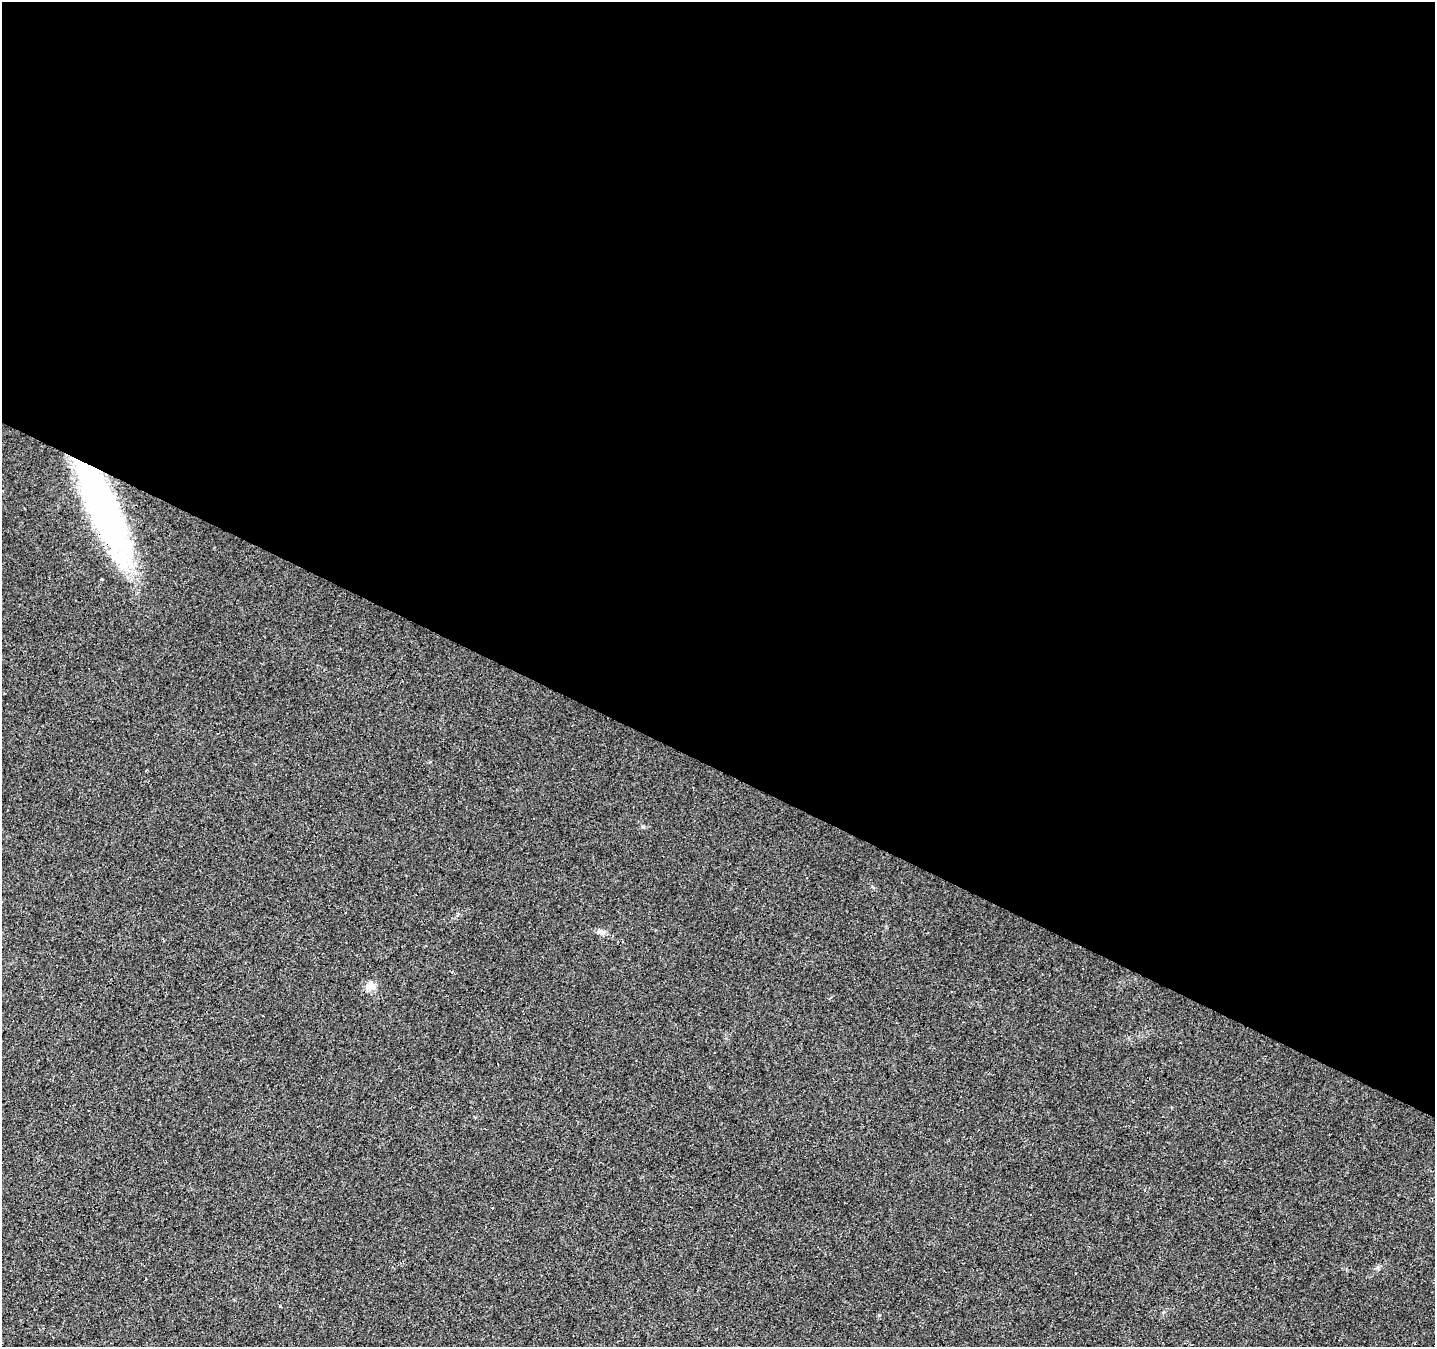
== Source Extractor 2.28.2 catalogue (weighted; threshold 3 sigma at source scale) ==
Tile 3 of 4 x 4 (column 3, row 1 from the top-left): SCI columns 2872-4304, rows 4298-5642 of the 5738 x 5839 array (HDU 1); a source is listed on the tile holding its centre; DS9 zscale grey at full resolution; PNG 1437 x 1349 px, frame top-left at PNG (2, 2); no overlay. Shown black and unused: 57% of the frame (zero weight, under 2 of 3 exposures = <1% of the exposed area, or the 3 px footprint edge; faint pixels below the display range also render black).
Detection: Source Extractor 2.28.2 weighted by HDU 2 'WHT'; one run over the whole footprint, this tile lists its part. Background 0.0226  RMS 0.0061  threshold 0.0275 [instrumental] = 3 sigma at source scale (4.5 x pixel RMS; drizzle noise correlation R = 1.50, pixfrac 1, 0.0396/0.0396 arcsec/px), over >= 5 px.
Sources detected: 11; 4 cosmic-ray / hot-pixel residue — not listed; the other 7 listed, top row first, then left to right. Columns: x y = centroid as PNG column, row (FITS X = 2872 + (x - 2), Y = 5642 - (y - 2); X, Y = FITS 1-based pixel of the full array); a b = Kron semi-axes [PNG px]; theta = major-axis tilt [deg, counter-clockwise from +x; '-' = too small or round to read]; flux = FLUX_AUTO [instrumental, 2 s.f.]
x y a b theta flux
104 510 103 25 -67 210
102 579 3 2 - 0.68
601 932 11 7 -17 2.7
370 987 15 11 38 5
262 1015 3 3 - 1.6
1031 1215 2 2 - 0.49
1076 1273 2 2 - 0.55
Overlapping masked pixels (flux is a lower limit): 1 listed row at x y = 104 510
Isophote crosses this tile's border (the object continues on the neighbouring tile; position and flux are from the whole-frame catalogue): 1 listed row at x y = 104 510